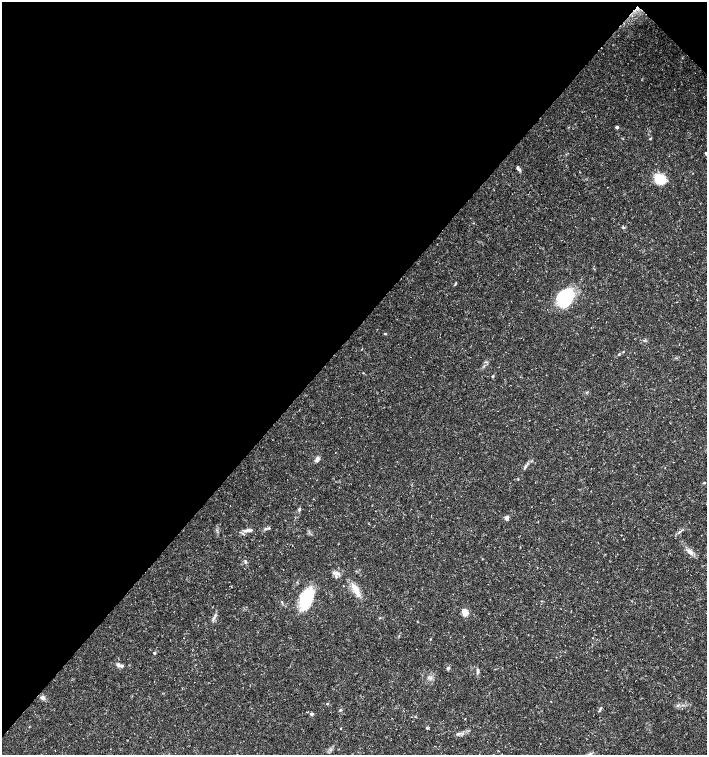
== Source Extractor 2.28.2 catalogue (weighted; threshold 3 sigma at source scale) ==
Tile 2 of 4 x 4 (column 2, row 1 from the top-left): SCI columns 1639-3047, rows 4517-6021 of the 6026 x 6025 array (HDU 1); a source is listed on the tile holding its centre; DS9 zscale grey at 2 x 2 block average (1 PNG px = mean of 2 x 2 image px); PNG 709 x 757 px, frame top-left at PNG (2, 2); no overlay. Shown black and unused: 45% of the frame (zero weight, under 3 of 5 exposures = <1% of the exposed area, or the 3 px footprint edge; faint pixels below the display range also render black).
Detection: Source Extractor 2.28.2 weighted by HDU 2 'WHT'; one run over the whole footprint, this tile lists its part. Background 0.0583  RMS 0.003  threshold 0.0134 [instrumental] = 3 sigma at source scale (4.5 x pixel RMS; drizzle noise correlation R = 1.50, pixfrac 1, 0.0396/0.0396 arcsec/px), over >= 5 px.
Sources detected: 41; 1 inside a brighter listed object's ellipse — not listed separately; the other 40 listed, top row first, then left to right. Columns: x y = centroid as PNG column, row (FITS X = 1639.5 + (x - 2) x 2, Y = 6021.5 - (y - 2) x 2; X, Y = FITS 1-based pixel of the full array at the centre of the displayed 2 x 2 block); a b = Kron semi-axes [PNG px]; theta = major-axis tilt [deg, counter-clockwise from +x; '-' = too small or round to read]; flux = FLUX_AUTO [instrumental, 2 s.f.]
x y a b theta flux
617 127 3 3 - 2.3
650 139 3 3 - 0.56
706 153 3 2 - 0.8
517 167 5 4 - 1.4
660 179 7 6 - 26
623 227 4 3 - 0.77
456 283 3 2 - 0.43
564 298 14 11 87 50
385 333 3 3 - 0.55
619 354 4 2 - 0.62
493 376 3 2 - 0.85
317 459 7 4 63 2.5
525 467 7 3 54 1.4
704 483 3 2 - 0.45
299 509 4 3 - 0.89
507 518 3 2 - 8
538 521 2 2 - 0.26
266 529 6 3 27 1.3
247 530 12 4 8 3.4
690 552 11 5 -37 3.5
245 562 5 3 - 1.1
338 573 5 3 - 1.6
356 589 18 6 -59 8.3
306 599 22 12 65 36
465 612 9 7 -65 4.8
213 618 3 2 - 0.69
154 653 2 2 - 1.6
118 665 7 5 -23 2.4
448 668 5 3 - 1.3
477 669 5 3 - 1.2
43 698 6 4 -70 1.8
327 704 3 2 - 0.48
677 705 4 3 - 0.95
601 708 3 3 - 0.62
340 710 4 3 - 0.72
311 714 4 3 - 1.6
465 719 2 2 - 0.3
341 728 3 2 - 0.4
427 728 4 3 - 0.87
458 734 5 3 - 1.1
Isophote crosses this tile's border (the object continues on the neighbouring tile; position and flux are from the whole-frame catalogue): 1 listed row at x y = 706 153
Diffuse or blended objects may show on this block-average render without a row.